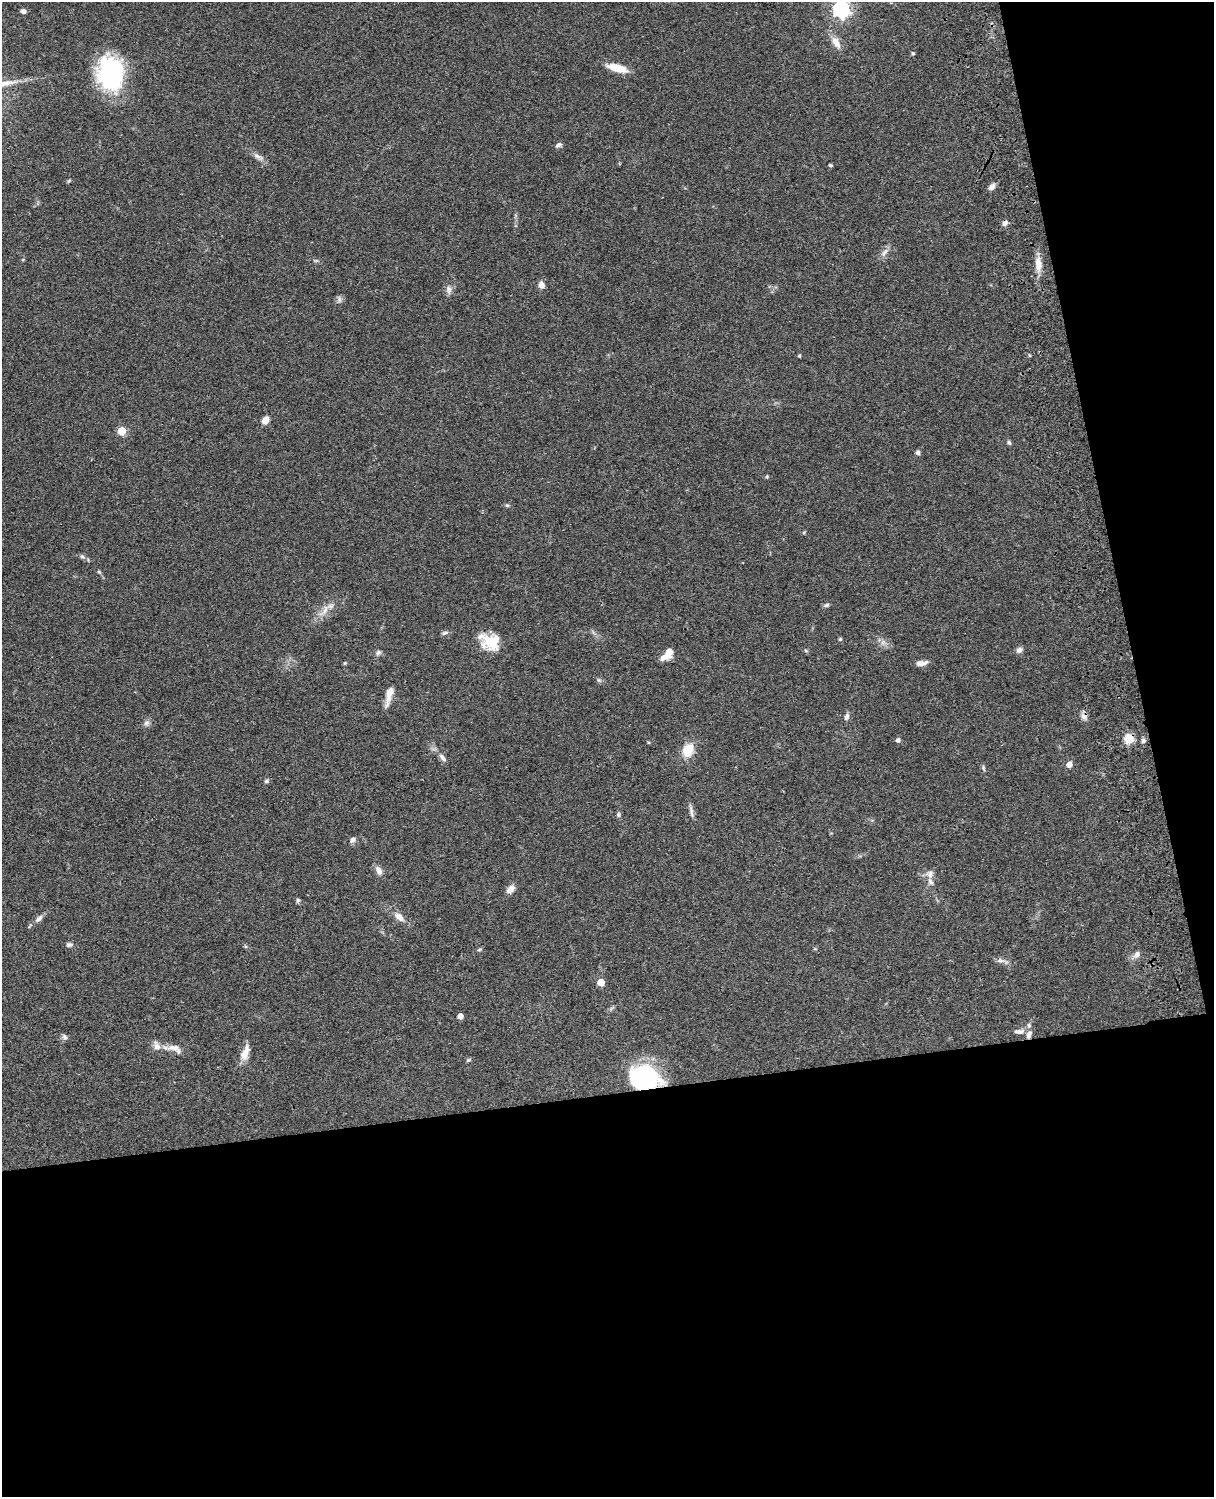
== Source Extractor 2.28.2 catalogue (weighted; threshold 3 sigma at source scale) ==
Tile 12 of 4 x 3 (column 4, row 3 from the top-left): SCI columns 3757-4968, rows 277-1771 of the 5087 x 4926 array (HDU 1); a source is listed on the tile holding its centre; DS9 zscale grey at full resolution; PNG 1216 x 1499 px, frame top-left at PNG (2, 2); no overlay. Shown black and unused: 33% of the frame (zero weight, under 3 of 4 exposures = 6% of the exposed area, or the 3 px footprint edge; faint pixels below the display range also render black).
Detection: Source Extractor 2.28.2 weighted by HDU 2 'WHT'; one run over the whole footprint, this tile lists its part. Background 0.0811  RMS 0.0059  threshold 0.0265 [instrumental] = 3 sigma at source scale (4.5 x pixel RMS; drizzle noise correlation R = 1.50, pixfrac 1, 0.05/0.05 arcsec/px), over >= 5 px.
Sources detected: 79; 1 inside a brighter object's white glare — not listed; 3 inside a brighter listed object's ellipse — not listed separately; the other 75 listed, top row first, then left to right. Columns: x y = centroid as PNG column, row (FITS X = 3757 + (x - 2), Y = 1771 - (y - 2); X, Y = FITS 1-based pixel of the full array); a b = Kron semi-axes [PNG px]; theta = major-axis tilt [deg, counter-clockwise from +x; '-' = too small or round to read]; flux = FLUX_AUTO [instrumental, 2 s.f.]
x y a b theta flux
841 9 7 6 - 200
23 11 6 6 - 1.7
836 42 17 8 -60 5.7
913 53 5 4 - 0.82
617 68 21 7 -14 12
112 74 36 29 -59 64
558 145 10 5 27 1.5
258 156 15 6 -24 2.7
830 165 4 3 - 0.83
69 181 6 4 58 0.63
992 187 10 6 42 2.4
1005 223 8 6 58 1.9
884 252 14 6 60 2.8
1038 264 21 8 -86 6.2
541 285 8 7 - 3.1
449 289 13 6 -89 2.4
339 299 9 5 -83 1.6
799 356 4 3 - 0.78
265 420 9 7 53 4.1
122 431 5 5 - 20
1009 443 6 5 - 1.1
918 452 6 5 - 1.4
767 476 6 4 1 0.69
507 505 5 4 - 0.81
804 532 5 3 - 0.65
82 556 6 5 - 1.1
99 572 7 4 -37 0.75
827 605 7 5 18 1.2
324 610 19 7 59 5.3
445 633 9 5 24 1.3
840 639 4 4 - 0.83
490 642 24 17 -24 16
883 643 7 4 19 1.5
805 650 5 3 - 0.67
1019 650 8 6 22 2.4
669 652 7 5 -89 6.9
378 653 7 6 - 1.5
665 656 13 9 37 4.6
345 663 5 4 - 0.62
922 663 13 6 8 3.2
599 680 7 5 -43 1
389 693 23 9 74 5.9
846 717 10 6 76 1.8
1084 717 10 8 -55 2.5
147 723 8 7 - 1.9
1129 739 12 11 - 7.3
898 740 5 5 - 1.8
1143 741 6 6 - 1.4
688 750 14 10 65 12
443 758 12 6 -49 2.6
1069 764 5 4 - 5.1
983 768 8 4 -81 0.93
266 781 6 5 - 1.1
691 812 20 4 -80 2.3
618 815 6 6 - 1.2
353 840 8 6 53 1.8
379 870 11 7 -63 3.5
930 874 11 8 74 2.8
511 889 12 7 46 3.6
298 900 6 5 - 0.96
399 917 14 8 -39 4.5
39 919 13 6 43 2.6
69 945 9 7 4 1.5
479 950 6 4 3 0.77
1137 954 10 7 46 2.6
1000 960 9 6 -6 1.9
601 982 5 5 - 10
460 1016 4 4 - 4.4
1021 1031 11 7 2 2.6
1029 1034 11 6 67 2.6
64 1037 8 6 -60 1.5
175 1048 22 9 -19 5.8
245 1053 21 9 72 6.5
468 1060 5 4 - 0.86
644 1078 30 22 -6 64
Overlapping masked pixels (flux is a lower limit): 3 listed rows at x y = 1129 739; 1029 1034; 644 1078
Isophote crosses this tile's border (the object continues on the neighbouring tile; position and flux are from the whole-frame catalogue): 1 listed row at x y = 841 9